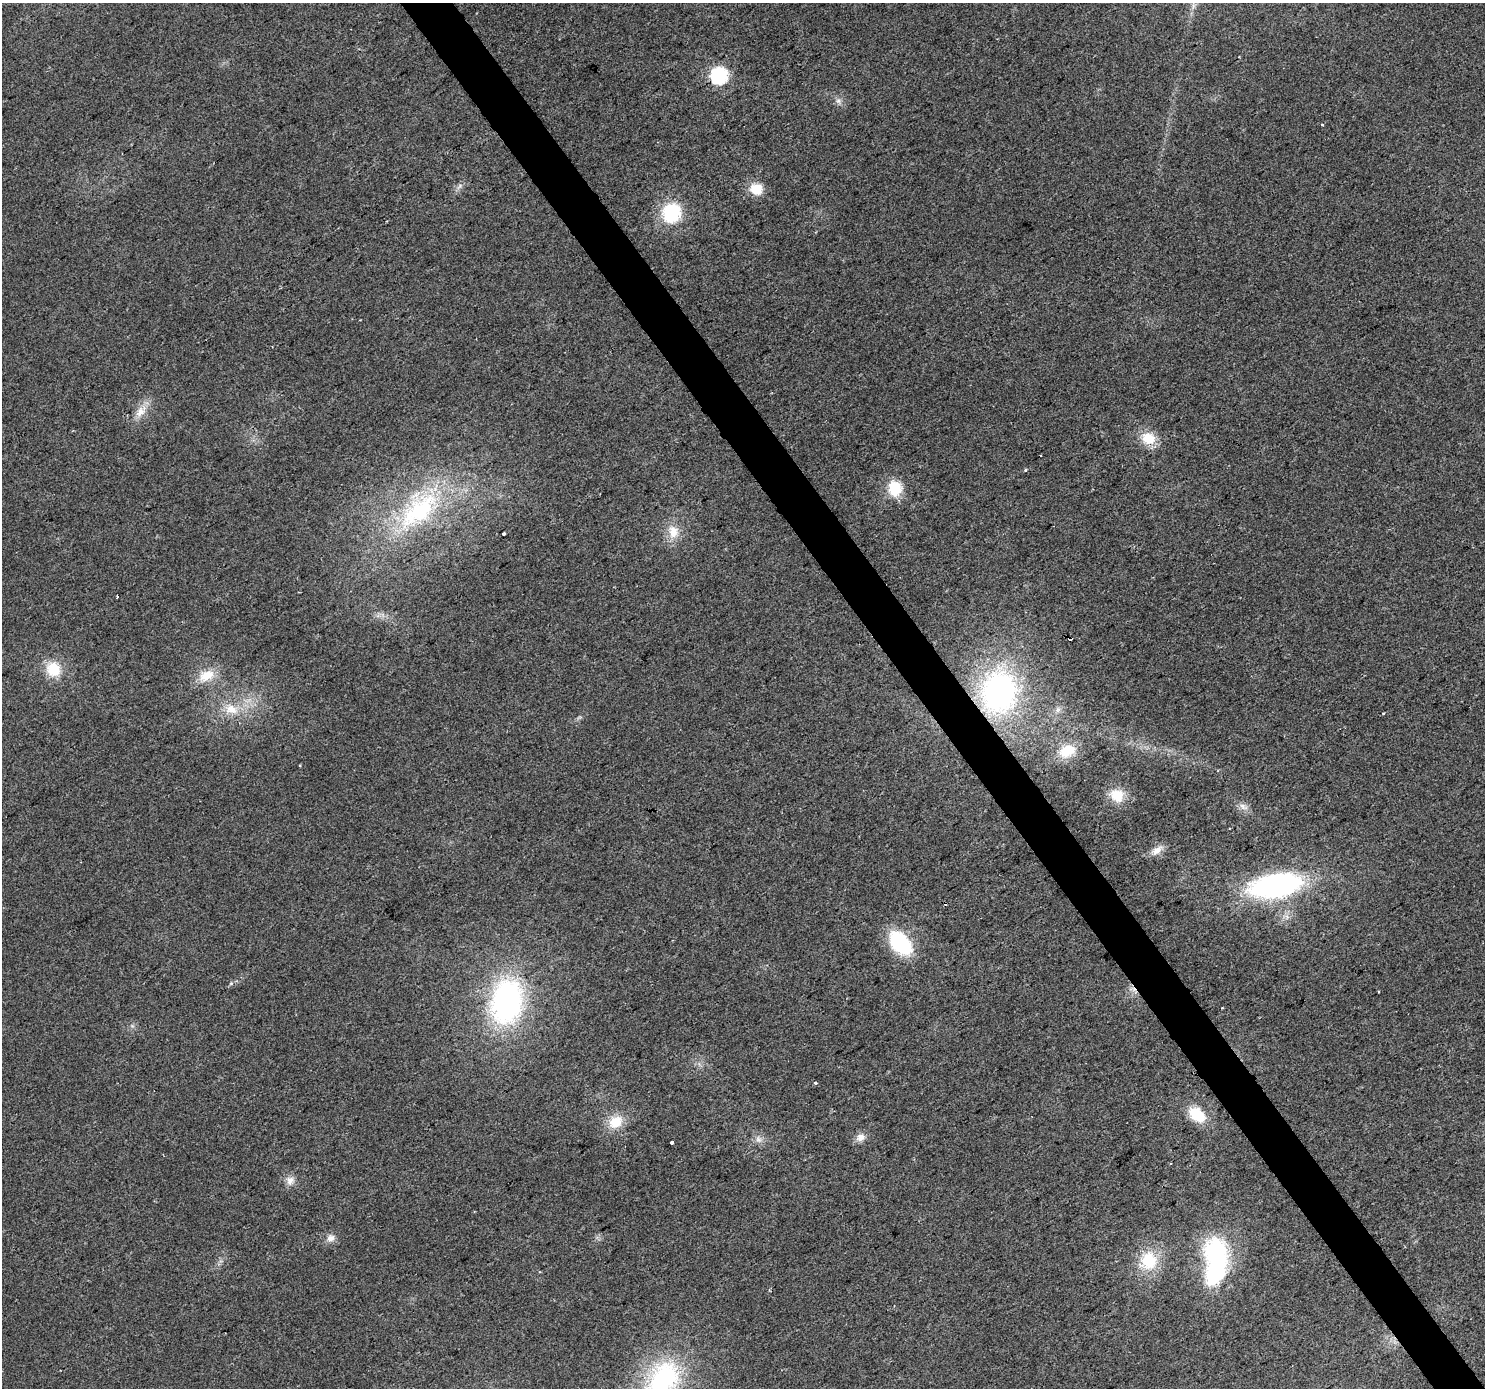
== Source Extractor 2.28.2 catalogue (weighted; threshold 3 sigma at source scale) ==
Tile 6 of 4 x 4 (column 2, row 2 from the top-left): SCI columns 1488-2970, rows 2963-4348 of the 5937 x 5861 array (HDU 1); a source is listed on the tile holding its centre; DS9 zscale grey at full resolution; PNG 1487 x 1390 px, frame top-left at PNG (2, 3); no overlay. Shown black and unused: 3% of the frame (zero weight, under 2 of 3 exposures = <1% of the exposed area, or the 3 px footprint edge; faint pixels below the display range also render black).
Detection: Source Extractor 2.28.2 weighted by HDU 2 'WHT'; one run over the whole footprint, this tile lists its part. Background 0.031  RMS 0.0063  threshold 0.0284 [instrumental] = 3 sigma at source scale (4.5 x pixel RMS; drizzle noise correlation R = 1.50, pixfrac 1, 0.0396/0.0396 arcsec/px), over >= 5 px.
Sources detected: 47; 1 inside a brighter object's white glare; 4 cosmic-ray / hot-pixel residue — not listed; the other 42 listed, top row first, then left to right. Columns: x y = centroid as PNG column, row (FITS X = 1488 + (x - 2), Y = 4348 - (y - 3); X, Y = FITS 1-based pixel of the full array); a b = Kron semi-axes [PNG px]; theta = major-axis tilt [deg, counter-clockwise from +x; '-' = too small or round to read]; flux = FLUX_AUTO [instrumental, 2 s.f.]
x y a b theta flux
719 75 7 7 - 170
838 101 8 6 -44 2.1
1322 124 3 3 - 1.5
460 186 8 5 60 1.8
756 189 13 12 - 13
672 213 17 16 - 42
141 412 21 11 50 8.8
1148 438 19 15 -12 14
1025 470 4 4 - 0.67
895 488 14 12 -82 21
420 514 74 32 18 84
673 532 19 14 -83 11
503 533 3 3 - 1.6
117 597 3 3 - 2.7
1071 638 4 3 - 3.9
53 669 18 16 -54 18
206 675 23 15 24 14
999 692 46 38 85 150
231 709 22 14 -14 14
1067 751 25 16 21 16
300 766 3 2 - 0.65
1117 795 18 16 -24 14
1243 807 14 6 -40 3.4
1157 850 17 9 42 5.4
1275 885 48 21 10 130
900 943 21 13 -49 61
231 983 5 5 - 1
1378 992 3 3 - 1.1
506 1002 43 29 80 140
1222 1008 3 2 - 1.1
815 1083 4 4 - 1
1197 1114 22 14 -39 18
615 1122 18 15 36 14
861 1137 11 9 29 4.7
758 1139 9 8 - 3.2
672 1142 3 3 - 4.3
290 1181 13 10 84 4.7
330 1238 11 9 47 4.2
1215 1251 28 26 -77 64
1149 1260 21 18 78 26
1215 1273 22 14 58 64
663 1379 54 37 57 90
Overlapping masked pixels (flux is a lower limit): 2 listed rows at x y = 1071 638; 999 692
Isophote crosses this tile's border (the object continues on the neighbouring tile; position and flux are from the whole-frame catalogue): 1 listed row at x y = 663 1379